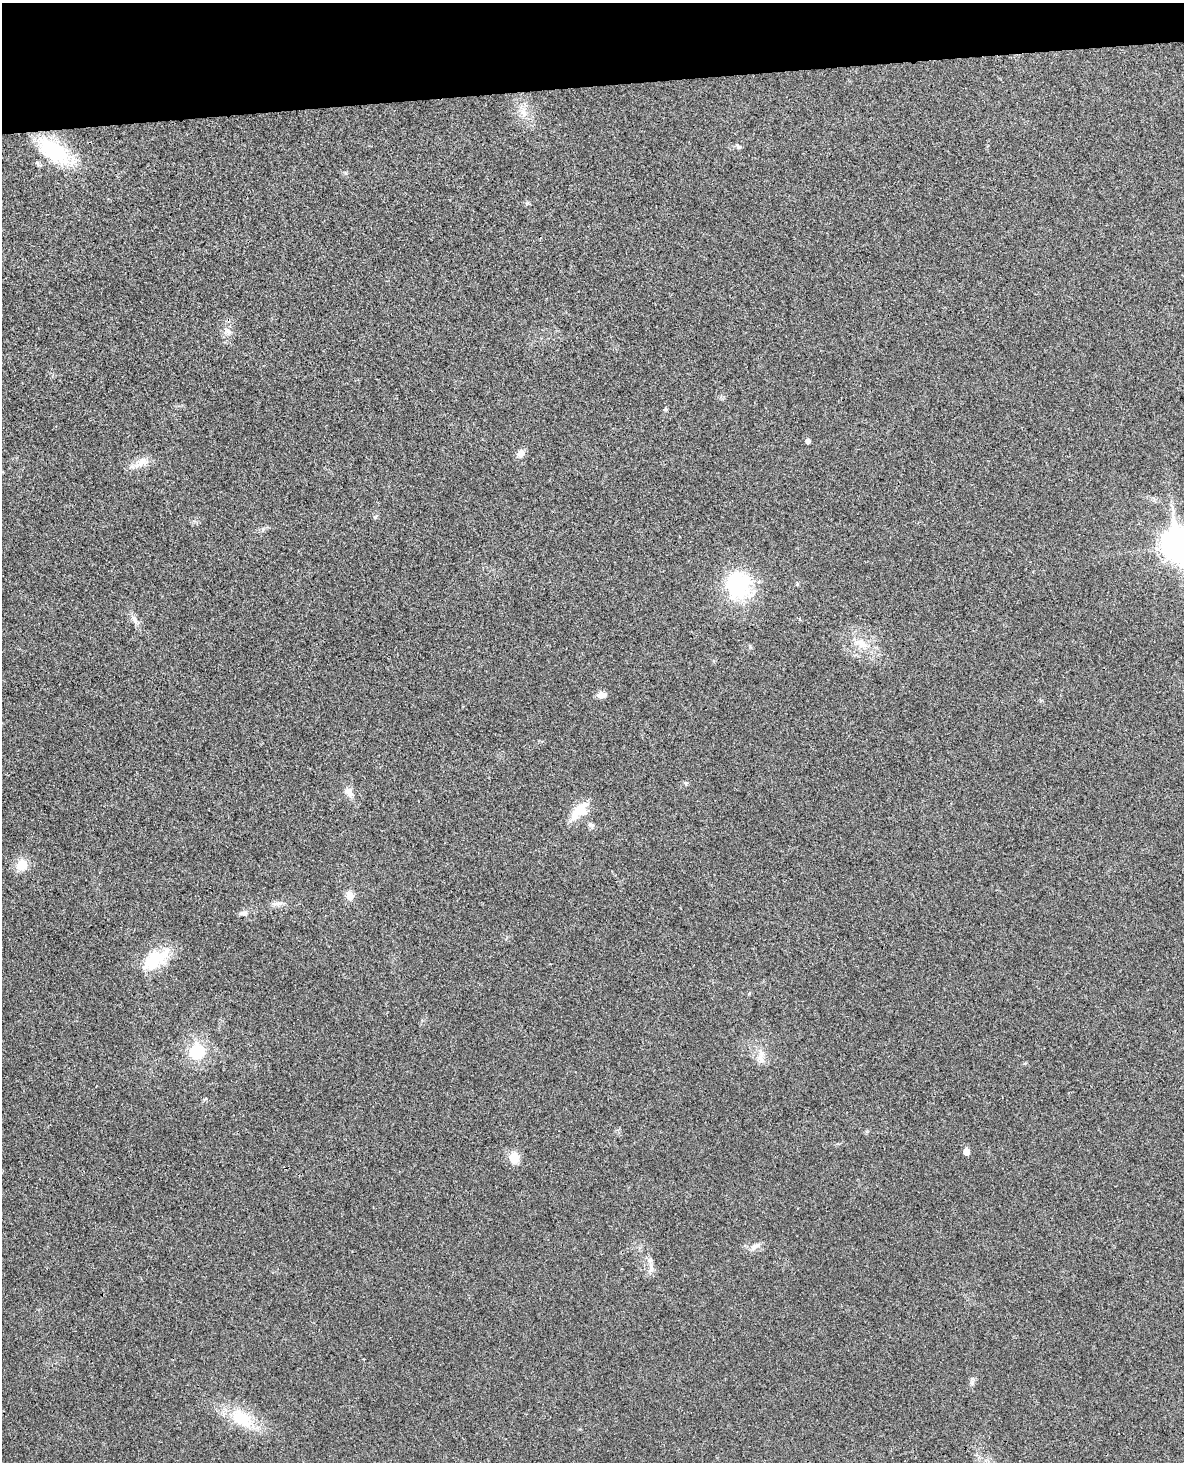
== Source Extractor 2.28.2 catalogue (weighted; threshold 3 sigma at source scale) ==
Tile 3 of 4 x 3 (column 3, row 1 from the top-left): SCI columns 2423-3604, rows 3067-4526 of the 4844 x 4780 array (HDU 1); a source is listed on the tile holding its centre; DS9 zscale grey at full resolution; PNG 1186 x 1464 px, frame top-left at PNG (2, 3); no overlay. Shown black and unused: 6% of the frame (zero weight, under 3 of 4 exposures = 6% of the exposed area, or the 3 px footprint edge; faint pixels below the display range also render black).
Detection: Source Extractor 2.28.2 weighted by HDU 2 'WHT'; one run over the whole footprint, this tile lists its part. Background 0.0217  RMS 0.0058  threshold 0.0262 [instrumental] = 3 sigma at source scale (4.5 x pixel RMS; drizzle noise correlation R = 1.50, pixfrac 1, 0.05/0.05 arcsec/px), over >= 5 px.
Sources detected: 33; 1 inside a brighter listed object's ellipse — not listed separately; the other 32 listed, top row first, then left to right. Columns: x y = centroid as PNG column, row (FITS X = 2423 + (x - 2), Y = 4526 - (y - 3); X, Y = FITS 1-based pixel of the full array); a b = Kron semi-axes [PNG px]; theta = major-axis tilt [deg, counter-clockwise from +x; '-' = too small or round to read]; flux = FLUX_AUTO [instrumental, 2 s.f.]
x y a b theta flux
523 113 16 9 -66 6.5
738 146 8 5 -48 1.2
54 151 49 21 -34 42
227 331 13 8 -69 3.5
666 409 4 4 - 0.96
808 441 5 4 - 2.3
521 453 11 8 59 3.3
142 462 18 12 27 6.8
375 517 7 4 45 0.8
1176 545 13 10 -80 780
738 585 34 30 -65 50
135 620 14 7 -63 3.3
861 644 25 11 -23 11
601 695 10 7 9 4
685 783 5 5 - 0.86
349 792 14 9 -62 4.3
580 811 27 14 44 12
591 825 11 6 -39 1.8
22 865 11 10 - 11
350 895 11 9 -78 4.5
277 903 18 6 8 3.3
243 913 11 5 -6 1.8
153 960 32 22 32 26
749 993 5 3 - 0.6
197 1051 8 7 - 43
761 1056 23 9 83 6.4
205 1099 6 3 18 0.65
966 1152 5 5 - 6.2
514 1158 13 11 -78 8.7
755 1246 16 7 30 3.4
651 1269 15 6 83 3.2
242 1418 38 21 -32 24
Isophote crosses this tile's border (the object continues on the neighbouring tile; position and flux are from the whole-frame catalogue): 1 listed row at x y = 1176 545
Unlisted compact peaks at least as high as the median listed source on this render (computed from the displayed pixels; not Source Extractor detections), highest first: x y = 972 1383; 346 173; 263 529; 527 203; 750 646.